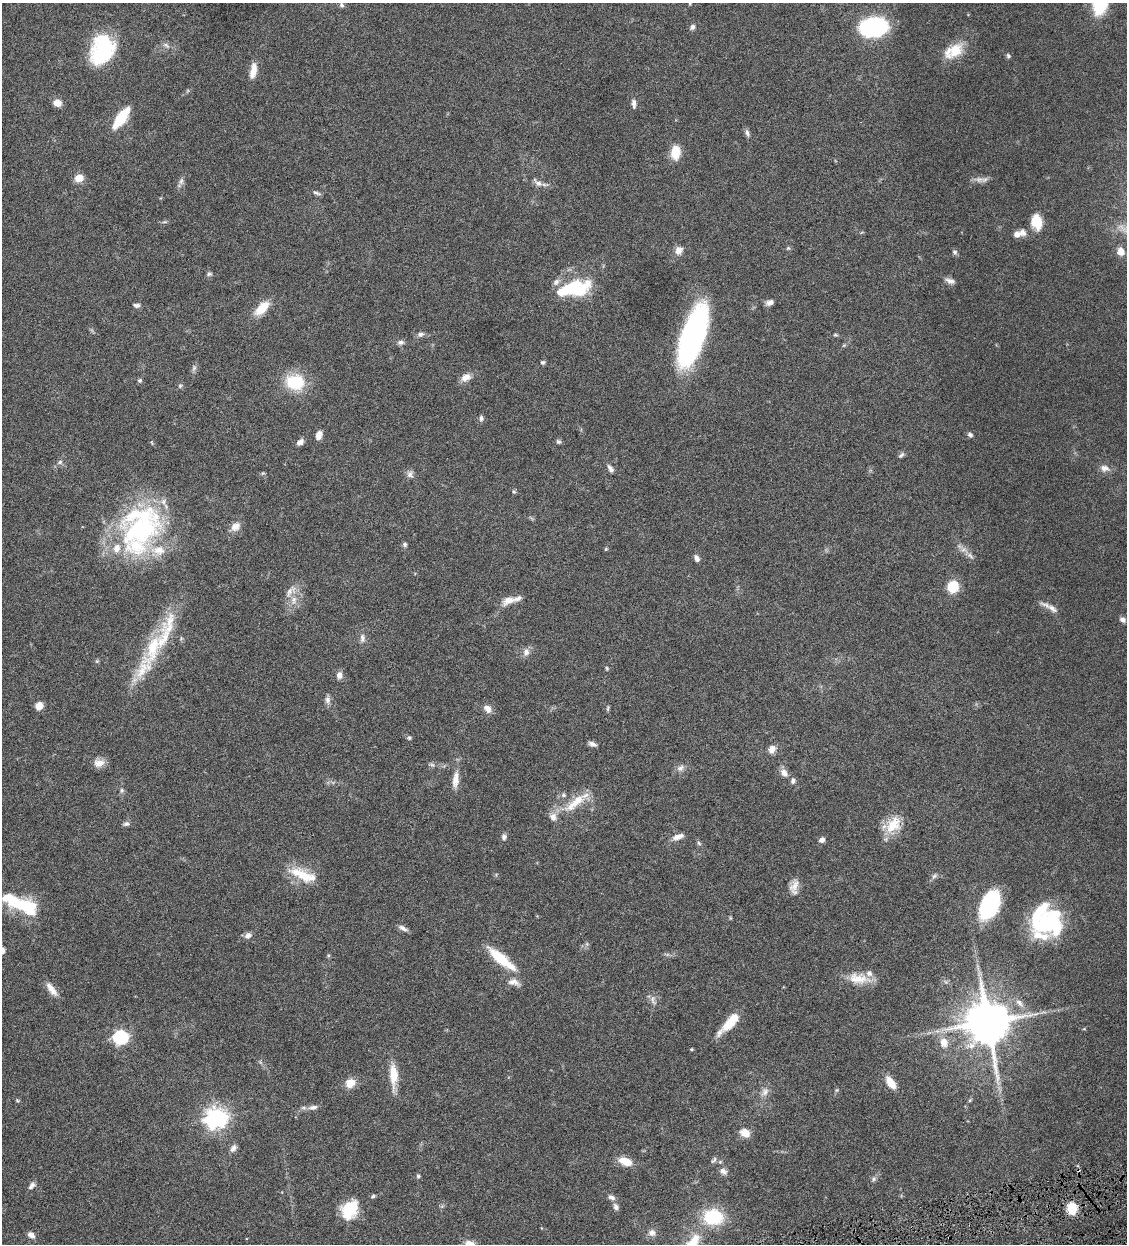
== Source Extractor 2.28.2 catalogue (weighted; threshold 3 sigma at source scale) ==
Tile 6 of 4 x 4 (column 2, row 2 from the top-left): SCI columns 1389-2513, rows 2487-3728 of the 4910 x 4972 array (HDU 1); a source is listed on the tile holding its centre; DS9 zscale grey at full resolution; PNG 1129 x 1246 px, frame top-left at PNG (2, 3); no overlay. Shown black and unused: <1% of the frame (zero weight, under 4 of 8 exposures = <1% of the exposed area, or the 3 px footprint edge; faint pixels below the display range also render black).
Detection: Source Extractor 2.28.2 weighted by HDU 2 'WHT'; one run over the whole footprint, this tile lists its part. Background 0.0431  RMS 0.0036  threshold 0.0146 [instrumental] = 3 sigma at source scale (4.09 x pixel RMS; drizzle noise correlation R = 1.36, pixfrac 0.8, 0.05/0.05 arcsec/px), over >= 5 px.
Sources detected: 173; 2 too faint to see at this stretch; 6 inside a brighter object's white glare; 1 cosmic-ray / hot-pixel residue — not listed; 17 inside a brighter listed object's ellipse — not listed separately; the other 147 listed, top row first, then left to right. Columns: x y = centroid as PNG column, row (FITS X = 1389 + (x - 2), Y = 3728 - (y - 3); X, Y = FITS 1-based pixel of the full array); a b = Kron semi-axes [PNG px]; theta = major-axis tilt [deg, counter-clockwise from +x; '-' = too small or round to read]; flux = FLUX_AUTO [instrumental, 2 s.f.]
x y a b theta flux
690 3 6 4 46 0.44
341 5 8 6 -66 0.78
692 27 7 6 - 1.1
873 27 19 13 7 53
166 45 12 6 -34 1.3
954 51 25 14 32 8.5
102 52 32 22 39 23
1008 56 6 5 - 0.6
253 71 20 8 81 3.6
187 91 6 4 70 0.41
57 103 7 7 - 3.6
634 103 12 6 -87 1.4
121 118 16 7 54 18
747 133 10 6 -66 1.1
675 152 13 9 86 7
79 178 8 7 - 3.9
979 180 15 8 -7 1.9
181 181 11 6 81 1.2
538 183 13 7 -25 1.7
317 193 12 4 -20 0.83
164 222 7 4 1 0.52
1036 222 18 12 -79 6.4
1017 234 9 7 14 2
788 248 6 5 - 0.47
679 250 12 9 65 2.1
955 252 7 6 - 0.75
1121 252 10 8 -77 2.8
209 274 8 6 8 0.66
950 281 13 7 -19 1.6
556 282 12 7 38 1.5
577 289 25 17 18 20
770 302 8 6 23 1.7
136 305 10 5 -4 0.95
262 308 19 9 44 7
420 334 9 6 16 1.2
835 335 6 4 -18 0.46
692 341 52 18 73 100
401 342 9 7 5 1.1
844 345 6 4 44 0.43
543 362 6 5 - 0.64
466 377 13 9 27 2.7
140 380 6 5 - 0.57
295 382 18 14 -9 16
180 386 7 5 44 0.61
481 418 7 5 -86 0.9
319 435 10 7 77 2.1
970 435 7 5 -32 0.84
300 442 9 6 35 1.5
558 442 7 6 - 0.74
152 443 5 3 - 0.32
901 455 9 5 40 0.8
60 462 8 6 20 0.87
1104 468 14 9 -11 2.1
610 469 11 5 -56 1.3
263 473 6 4 42 0.43
410 474 11 8 -82 1.4
514 492 5 5 - 0.47
235 526 14 11 40 2.7
141 529 66 39 12 50
405 544 6 5 - 0.68
606 549 5 4 - 0.37
964 550 14 8 -32 2.1
697 558 8 5 -66 1.4
953 587 8 8 - 11
290 591 22 10 52 3.1
508 600 19 10 24 3.3
1052 608 17 8 -37 2.5
1123 619 8 6 -39 1.3
362 638 13 7 90 1.5
153 648 56 20 69 19
526 652 11 8 71 1.9
97 661 6 5 - 0.46
607 668 6 4 -69 0.44
339 675 10 8 89 1.6
328 700 13 7 -88 1.4
39 706 7 6 - 4.1
608 708 8 4 79 0.5
487 709 11 8 -50 2.2
409 738 6 5 - 0.56
592 744 10 6 -20 1.2
772 749 10 8 58 2.2
99 763 14 10 10 2.8
432 765 8 5 -39 0.74
680 768 11 8 28 1.6
784 773 11 8 -51 2.2
455 780 25 9 83 3.7
793 781 8 6 86 1
122 790 7 6 - 0.75
563 795 7 6 - 0.92
575 802 37 11 40 8.2
126 824 9 6 7 0.9
893 825 25 17 49 8
504 837 8 6 -86 1.1
678 837 14 6 20 2.4
822 840 7 6 - 1.4
699 843 7 5 -46 0.59
303 875 36 13 -22 9.9
934 876 9 6 34 0.91
794 886 18 10 65 2.9
990 905 23 13 65 49
23 906 37 16 -23 17
730 918 6 4 -90 0.34
1047 923 37 23 5 29
403 928 13 5 -26 1.3
248 935 9 7 32 1.5
587 944 7 4 -72 0.54
2 950 7 5 -82 1.6
328 955 5 4 - 0.41
501 959 39 10 -39 12
859 978 30 14 -7 6.6
514 982 17 9 -13 2.5
51 989 20 7 -53 3.1
653 1000 16 7 -73 1.7
1020 1003 14 7 -48 2.1
730 1022 25 9 49 9
987 1022 13 12 - 1600
120 1037 7 6 - 65
944 1042 13 11 -79 3.9
691 1049 4 3 - 0.4
393 1075 31 9 -88 6.6
891 1082 16 8 -55 4.5
350 1083 13 11 35 3.4
836 1090 6 5 - 0.47
765 1092 14 9 58 2.3
17 1100 6 4 -20 0.43
970 1100 7 4 45 0.46
313 1107 13 7 9 1.7
216 1118 8 7 - 230
745 1133 13 9 -27 3.2
233 1148 10 7 58 1.4
713 1160 11 5 46 0.79
625 1161 13 8 -20 5.8
723 1171 11 8 -33 1.6
418 1176 5 5 - 0.47
873 1179 7 7 - 0.87
32 1185 11 7 50 1.3
373 1196 6 5 - 0.57
611 1197 9 6 -24 1.3
442 1206 7 4 19 0.49
616 1207 9 6 -66 1.3
1072 1208 9 7 -85 10
350 1209 21 15 60 12
713 1217 23 18 -2 16
652 1233 11 10 - 1.8
31 1235 9 6 -34 1.7
694 1242 24 13 73 7.9
470 1243 13 7 -20 2.6
Isophote crosses this tile's border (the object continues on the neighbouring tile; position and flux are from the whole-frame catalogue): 4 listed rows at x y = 690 3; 2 950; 694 1242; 470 1243